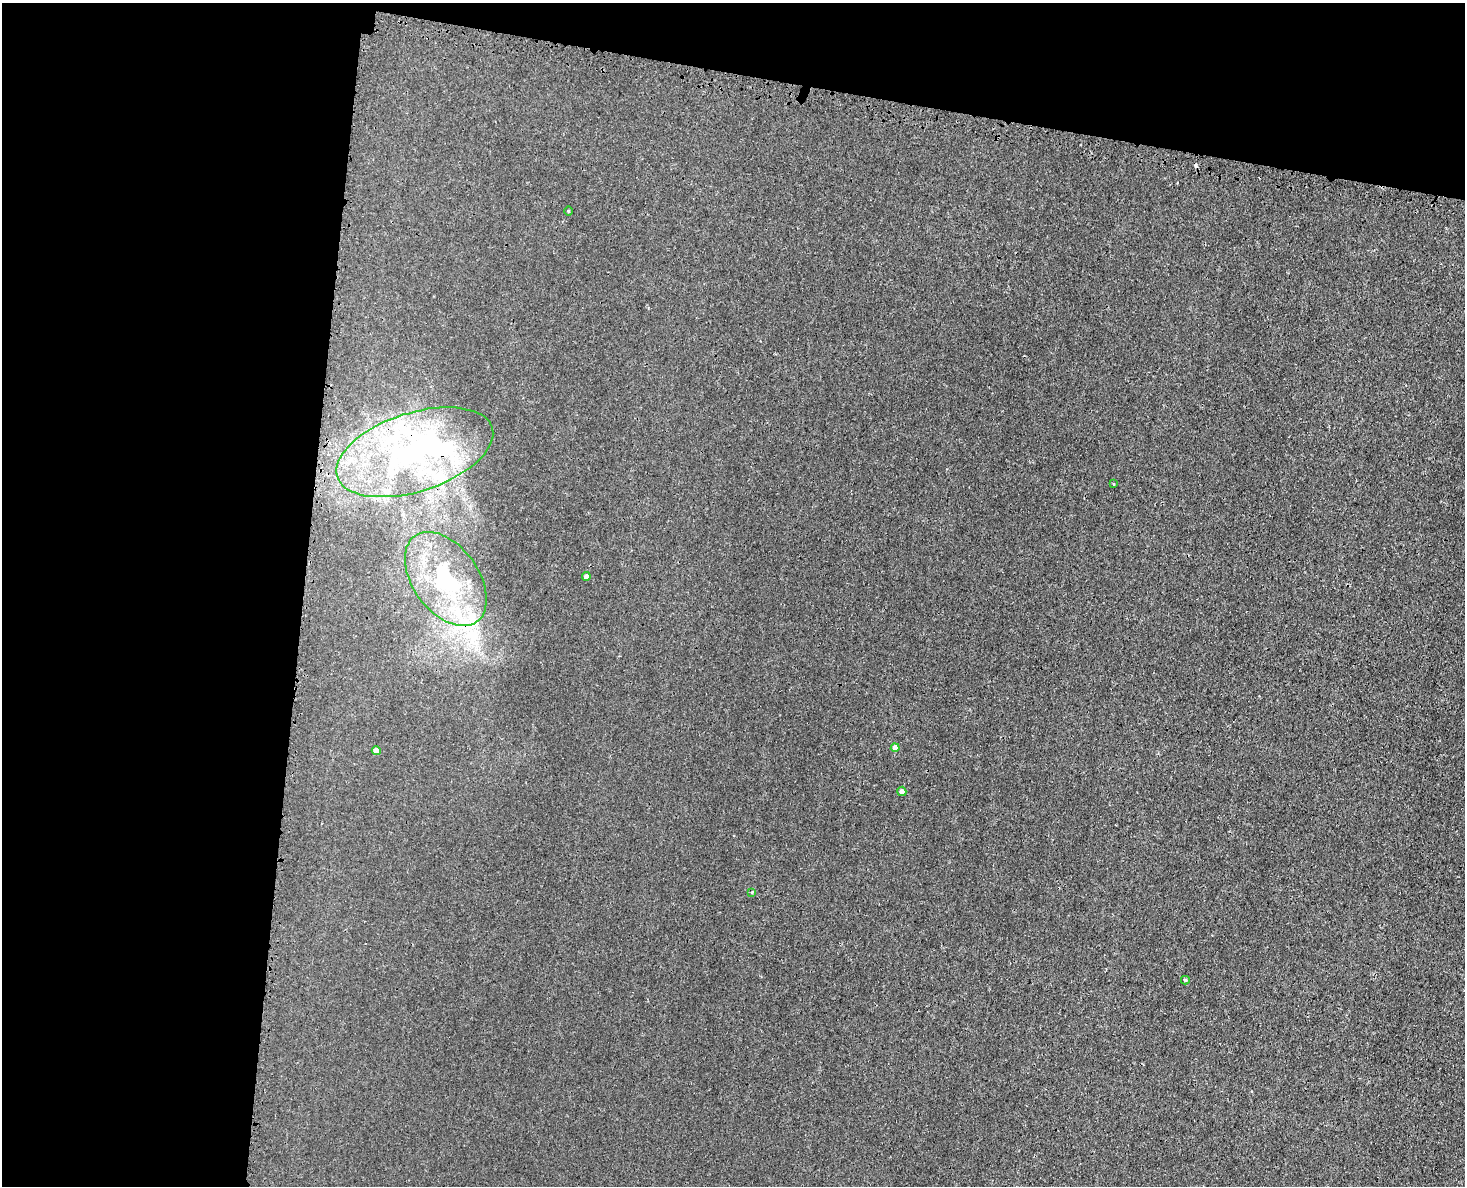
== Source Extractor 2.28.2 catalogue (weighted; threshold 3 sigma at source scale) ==
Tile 1 of 3 x 4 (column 1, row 1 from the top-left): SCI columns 298-1760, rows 3607-4790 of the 4872 x 4844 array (HDU 1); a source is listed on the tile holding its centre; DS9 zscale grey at full resolution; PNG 1467 x 1188 px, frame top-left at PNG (2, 3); each listed source drawn as its Kron ellipse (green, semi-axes under 4 px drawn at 4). Shown black and unused: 27% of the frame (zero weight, under 3 of 4 exposures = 7% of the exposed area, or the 3 px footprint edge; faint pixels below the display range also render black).
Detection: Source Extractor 2.28.2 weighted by HDU 2 'WHT'; one run over the whole footprint, this tile lists its part. Background 0.00847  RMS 0.0023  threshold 0.0102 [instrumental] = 3 sigma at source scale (4.5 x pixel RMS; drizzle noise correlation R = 1.50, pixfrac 1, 0.05/0.05 arcsec/px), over >= 5 px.
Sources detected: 15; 1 inside a brighter object's white glare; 1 cosmic-ray / hot-pixel residue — neither listed nor drawn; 3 inside a brighter listed object's ellipse — not listed separately; the other 10 listed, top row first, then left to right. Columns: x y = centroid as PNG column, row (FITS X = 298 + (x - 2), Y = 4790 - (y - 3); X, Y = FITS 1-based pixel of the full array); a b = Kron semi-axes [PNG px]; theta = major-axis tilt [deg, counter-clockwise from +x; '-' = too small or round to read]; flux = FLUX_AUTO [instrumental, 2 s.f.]
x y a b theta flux
568 211 4 3 - 0.21
415 452 81 39 18 49
1114 484 4 3 - 0.17
586 577 4 4 - 1.1
446 579 53 33 -54 26
895 748 4 4 - 1.8
376 751 4 4 - 1.7
902 791 4 4 - 0.9
752 892 3 3 - 0.3
1185 980 4 4 - 0.29
Overlapping masked pixels (flux is a lower limit): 1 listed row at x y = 415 452